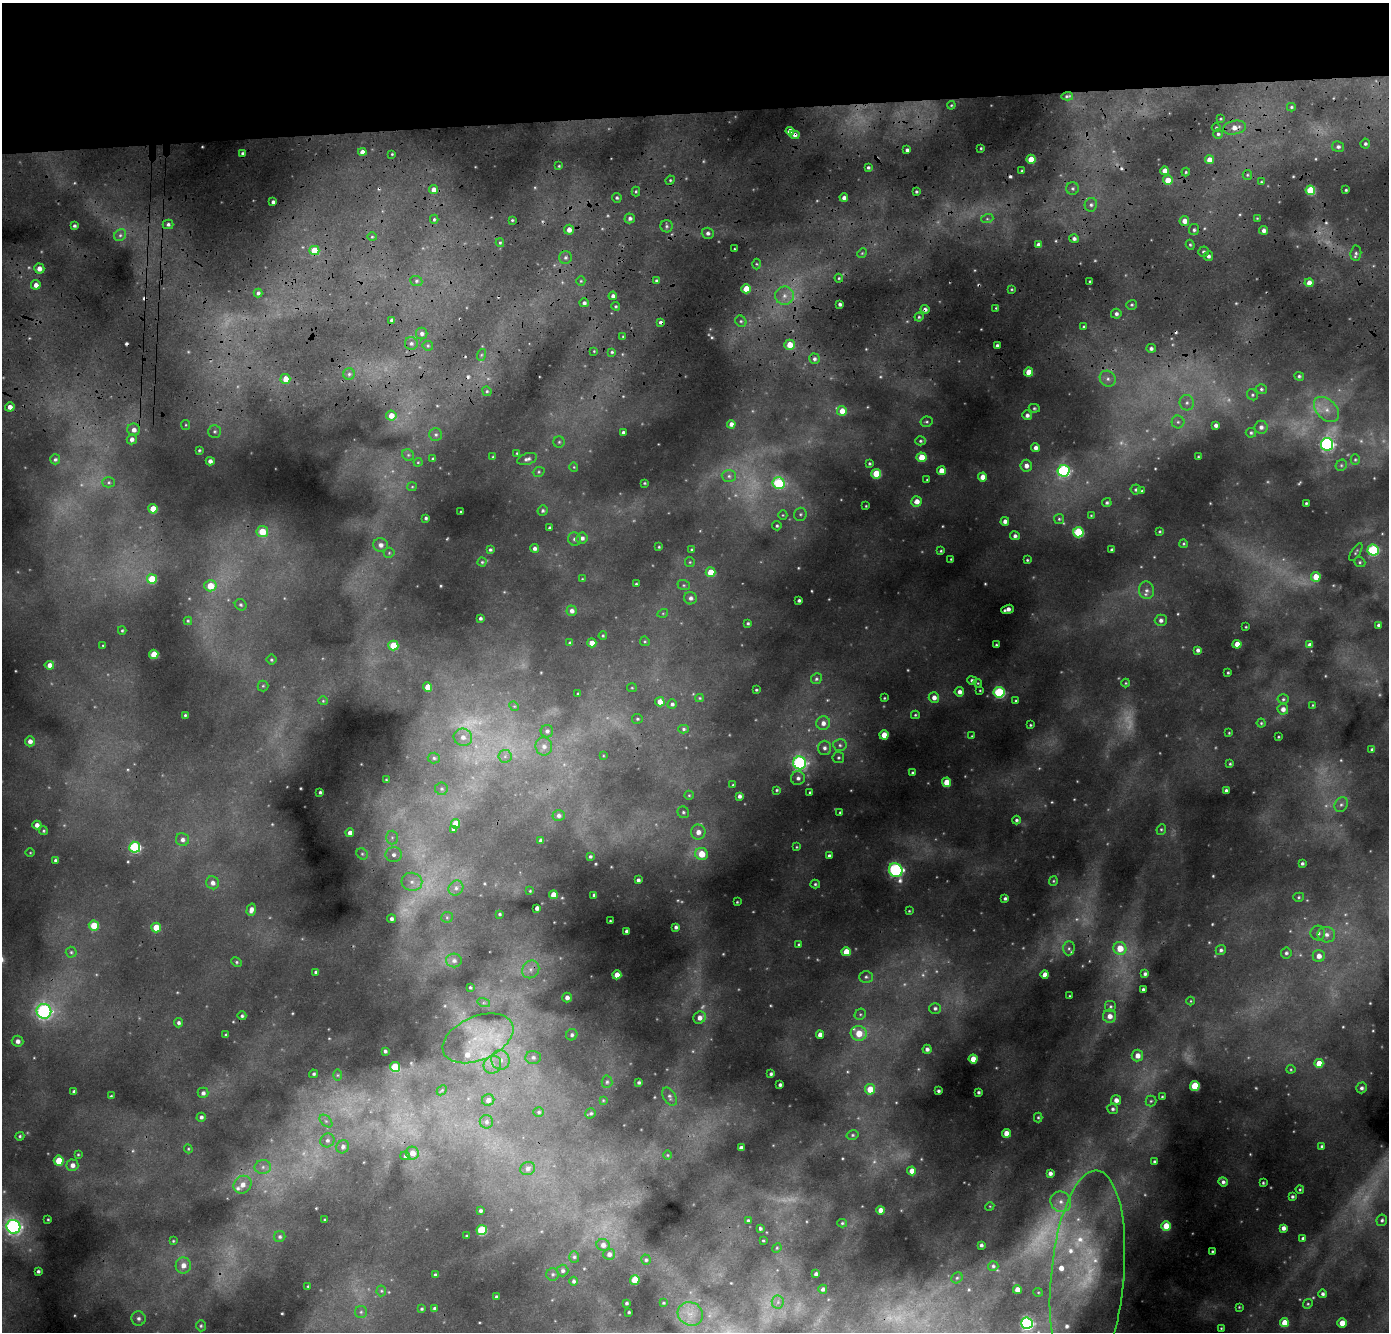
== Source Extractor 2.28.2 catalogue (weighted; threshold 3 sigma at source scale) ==
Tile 2 of 3 x 3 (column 2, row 1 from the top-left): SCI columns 1435-2821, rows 3223-4552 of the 4248 x 5114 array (HDU 1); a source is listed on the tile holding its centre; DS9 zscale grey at full resolution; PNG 1391 x 1334 px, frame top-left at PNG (2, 3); each listed source drawn as its Kron ellipse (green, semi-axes under 4 px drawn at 4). Shown black and unused: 9% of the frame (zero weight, under 3 of 4 exposures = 24% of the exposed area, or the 3 px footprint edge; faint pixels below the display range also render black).
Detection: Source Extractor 2.28.2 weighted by HDU 2 'WHT'; one run over the whole footprint, this tile lists its part. Background 0.114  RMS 0.011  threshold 0.0514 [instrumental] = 3 sigma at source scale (4.5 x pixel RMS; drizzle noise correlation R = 1.50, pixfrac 1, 0.05/0.05 arcsec/px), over >= 5 px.
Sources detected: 603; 44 too faint to see at this stretch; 11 cosmic-ray / hot-pixel residue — neither listed nor drawn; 12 inside a brighter listed object's ellipse — not listed separately; of the other 536, all 500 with FLUX_AUTO >= 0.942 (the completeness limit of this list) listed and drawn (36 fainter detections not listed), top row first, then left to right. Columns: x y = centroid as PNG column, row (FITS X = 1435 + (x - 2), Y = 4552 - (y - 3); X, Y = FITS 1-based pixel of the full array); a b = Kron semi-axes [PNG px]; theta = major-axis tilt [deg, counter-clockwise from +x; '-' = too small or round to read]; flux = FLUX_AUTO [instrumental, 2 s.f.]
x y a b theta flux
1067 96 6 3 4 1.8
951 105 4 3 - 1.3
1291 107 4 4 - 1.7
1220 119 3 3 - 1.2
1216 128 4 3 - 1.1
1235 128 11 7 11 9.6
790 131 4 4 - 9.8
1218 134 5 5 - 2.3
795 135 5 4 - 4.3
1365 144 5 5 - 2.6
1338 147 6 5 - 3.7
981 148 3 2 - 1.4
907 150 4 4 - 3.6
362 152 4 4 - 7.7
242 153 3 3 - 2.7
392 154 3 3 - 1.1
1031 159 4 4 - 19
1209 160 4 4 - 12
559 166 4 4 - 1.3
868 167 3 3 - 2.2
1022 171 3 3 - 1.5
1165 171 4 4 - 10
1186 172 4 4 - 1.4
1247 175 5 4 - 1.7
670 180 5 4 - 1.5
1168 180 5 4 - 16
1261 182 4 4 - 1.3
1073 188 6 6 - 3.3
433 190 4 4 - 8.5
1310 190 5 5 - 47
1346 190 3 3 - 1.5
636 191 5 4 - 1.6
916 192 3 3 - 1.8
617 198 5 4 - 2.1
844 198 4 4 - 4.8
273 202 4 3 - 3.2
1091 205 7 6 - 3.9
630 218 5 5 - 3.8
1257 218 4 4 - 1.1
434 219 4 4 - 1.8
987 219 6 4 18 1.9
512 220 3 2 - 1.2
1184 221 5 5 - 10
168 224 5 5 - 3.1
74 226 4 4 - 2.3
667 226 6 6 - 2.9
569 230 5 5 - 9.8
1194 230 5 5 - 2.8
1264 230 4 4 - 5.2
708 233 6 5 - 4
120 235 6 5 - 3.1
372 237 4 4 - 1.4
1074 239 5 4 - 3.7
500 243 4 4 - 1.5
1038 245 4 4 - 5
1190 245 5 4 - 1.6
734 249 3 2 - 0.96
314 250 5 4 - 27
1203 252 5 5 - 2.6
862 253 5 4 - 1.6
1356 253 7 5 83 3.1
1208 256 5 4 - 3.7
565 257 6 6 - 3.5
756 264 5 3 - 1.4
39 268 5 5 - 8
839 278 4 4 - 1.5
656 280 4 4 - 1.8
416 281 6 5 - 2.3
581 281 5 4 - 1.5
1090 281 3 2 - 1.4
1309 283 4 4 - 8.7
36 285 4 4 - 7.6
746 289 4 4 - 23
1012 289 3 2 - 1
258 293 4 4 - 2.5
613 296 4 4 - 3.9
784 296 9 9 - 10
584 303 5 4 - 3.3
840 304 3 3 - 3.1
1132 305 5 5 - 2.1
616 306 4 3 - 1.5
996 308 3 3 - 1.1
925 309 4 4 - 3.7
1116 314 5 5 - 3.6
919 317 4 4 - 1.8
392 320 4 4 - 3.3
741 321 6 5 - 2.4
661 322 4 3 - 2.9
1084 327 4 4 - 1.8
422 333 6 5 - 4
623 336 4 3 - 1.2
411 343 6 6 - 3.6
790 345 5 5 - 19
428 346 5 5 - 1.8
997 346 4 3 - 3.2
1151 348 5 4 - 3.4
594 351 3 3 - 0.97
612 352 4 4 - 1.8
481 355 6 4 71 1.7
814 359 5 5 - 3.5
1029 372 4 4 - 18
349 374 5 5 - 2.4
1299 376 5 4 - 2.3
285 379 5 5 - 13
1108 379 8 7 - 5.7
1261 389 5 5 - 2.3
487 391 5 4 - 1.7
1252 395 6 5 - 2
1187 403 8 7 - 4.5
10 407 5 4 - 7.4
1034 408 5 4 - 1.7
1326 409 15 9 -45 14
842 411 5 5 - 12
1027 415 5 5 - 4.4
391 416 5 5 - 13
927 422 6 5 - 1.9
1178 422 6 6 - 3.3
731 424 4 4 - 5.3
186 425 5 4 - 1.3
1216 425 4 4 - 4.2
1261 427 6 6 - 4.6
134 430 6 6 - 6.4
215 431 6 6 - 2.7
623 432 3 3 - 2.7
1251 433 5 5 - 2.1
436 435 6 6 - 2.7
132 439 5 5 - 5
920 441 5 4 - 2
559 442 5 5 - 1.9
1327 444 6 6 - 250
1036 448 4 4 - 5.4
199 450 3 3 - 1.5
517 453 3 3 - 1.2
408 455 6 5 - 2.3
493 457 3 2 - 1
921 457 5 5 - 22
1198 457 3 2 - 1.1
55 459 5 5 - 2.3
433 459 4 3 - 2.6
527 459 10 5 16 4.1
1355 460 5 4 - 1.6
210 461 4 4 - 4
418 462 4 4 - 1.1
869 463 4 3 - 1.7
1341 465 6 5 - 1.9
1026 466 6 5 - 6.5
574 467 4 4 - 1.2
941 471 4 4 - 14
1063 471 6 6 - 180
539 472 6 5 - 1.7
876 474 5 5 - 36
729 476 7 6 - 3.7
982 477 4 4 - 11
927 480 3 3 - 1
109 482 6 5 - 2.1
644 483 3 3 - 1.3
779 483 6 6 - 93
412 487 5 4 - 1.2
1136 490 5 5 - 2.5
1142 491 4 3 - 1.2
916 501 5 5 - 10
1107 503 5 4 - 2.4
1306 503 3 3 - 1.5
866 506 3 3 - 1
153 509 4 4 - 23
543 511 5 5 - 2.4
461 512 3 2 - 1.2
800 514 6 6 - 2.7
783 515 5 4 - 1.3
1091 515 4 4 - 1
426 518 3 3 - 2.1
1059 519 5 5 - 2
1005 521 4 4 - 5.6
777 526 4 4 - 2
550 528 4 3 - 3.1
1160 531 3 3 - 1.3
262 532 6 5 - 28
1078 532 5 5 - 70
1015 536 5 4 - 3.7
582 538 6 5 - 4.4
574 539 7 6 - 3.3
1184 544 4 4 - 1.5
381 545 7 7 - 5.8
659 547 3 3 - 1.2
535 548 4 4 - 3.8
490 550 3 3 - 1.8
692 550 4 4 - 1.6
1112 550 3 3 - 2.8
1373 550 5 5 - 110
941 551 3 3 - 1.4
1356 552 10 4 59 2
389 553 5 5 - 1.7
951 559 3 3 - 1
1027 560 3 3 - 1.4
482 562 4 4 - 1.4
690 562 5 5 - 1.5
1360 562 6 5 - 1.9
710 572 5 5 - 23
1316 577 5 5 - 19
152 579 5 5 - 37
582 579 4 3 - 1
636 584 3 3 - 1.4
684 585 6 5 - 1.7
210 586 6 5 - 26
1146 590 9 7 -78 4.9
691 598 6 6 - 4.4
799 600 4 3 - 2.7
241 605 6 5 - 2.3
1007 609 6 4 20 6.3
572 611 5 5 - 5.2
663 613 5 3 - 1.2
480 618 3 3 - 2.4
1161 620 6 5 - 4.3
188 621 4 4 - 1.3
748 623 4 3 - 1.8
1378 625 4 3 - 2.6
1246 627 3 2 - 1
122 630 4 3 - 1.6
603 636 4 3 - 1.3
645 641 5 4 - 1.6
570 643 4 3 - 2.6
592 643 4 4 - 11
1237 644 4 4 - 12
103 645 4 3 - 1.1
393 645 5 5 - 37
996 645 3 2 - 1.2
1310 645 4 4 - 6.4
1198 650 4 4 - 3.9
154 654 4 4 - 34
271 660 5 5 - 1.7
49 665 5 4 - 6.8
1228 673 3 2 - 1.4
816 679 6 5 - 2.3
972 680 5 4 - 2.8
978 683 4 4 - 1.2
1126 683 4 4 - 1.2
263 686 5 5 - 1.7
427 687 4 4 - 15
632 688 5 4 - 1.2
756 690 3 3 - 1.5
980 690 3 2 - 0.97
959 692 5 4 - 5.6
999 692 5 5 - 110
578 694 3 3 - 1.8
700 698 4 4 - 1.3
884 698 3 3 - 1.1
934 698 5 5 - 7.1
1283 699 5 5 - 2.1
323 701 4 4 - 1.2
1016 701 4 3 - 1.6
660 702 5 4 - 12
672 704 5 4 - 2.7
1313 705 3 3 - 1.1
514 706 5 4 - 1.3
1283 709 5 5 - 6.7
185 715 3 3 - 1.5
915 715 4 3 - 1.4
637 719 5 5 - 1.9
823 723 7 7 - 7.2
1261 723 4 4 - 1.6
1030 725 3 3 - 1.4
684 729 5 4 - 1.8
547 731 6 6 - 3.6
1229 733 3 3 - 1.1
884 735 4 4 - 17
972 736 4 3 - 1
463 737 9 8 - 9
1278 737 3 2 - 1.1
30 741 5 5 - 5.7
840 745 7 6 - 3.3
544 746 9 8 - 6.9
824 748 7 6 - 5
1372 750 4 3 - 2.6
505 756 7 6 - 3.8
603 756 3 3 - 0.94
434 758 6 5 - 2.6
838 758 6 5 - 2.3
800 763 6 6 - 240
1230 764 3 3 - 1.5
912 773 3 3 - 1.8
798 778 7 7 - 4.7
386 780 3 2 - 0.96
947 782 4 4 - 20
733 785 3 3 - 1.2
441 789 6 6 - 2.7
777 790 3 3 - 1.5
1226 790 3 3 - 2.6
320 792 3 3 - 1.7
810 792 3 3 - 1.6
689 795 5 4 - 1.5
740 796 4 4 - 3.8
1341 805 8 6 56 3.9
683 812 6 5 - 2.5
840 812 4 3 - 1.5
559 815 6 5 - 4
1016 820 4 4 - 2.3
456 824 5 4 - 27
37 825 4 4 - 5.8
453 829 4 3 - 2.2
1161 829 5 4 - 1.7
43 831 4 4 - 1.5
698 832 7 7 - 9.7
350 833 4 4 - 5.6
392 837 7 6 - 3.9
182 839 6 6 - 4.8
541 840 4 3 - 4
135 847 5 5 - 120
797 847 4 3 - 1.1
30 853 5 3 - 0.97
362 854 6 5 - 2.1
701 854 6 6 - 27
394 855 8 7 - 5.9
590 856 3 3 - 1.9
829 856 4 3 - 2.8
55 860 3 3 - 2.5
1302 863 4 3 - 2.3
896 870 7 6 - 220
638 880 4 4 - 3.2
1053 881 5 4 - 1.3
412 882 10 9 - 9.1
213 883 6 6 - 6
815 884 5 4 - 1.8
456 888 8 7 - 4.8
530 891 3 2 - 0.98
553 895 4 4 - 14
594 895 3 3 - 2.1
1299 897 5 4 - 1.7
1005 898 4 3 - 2.5
737 902 3 3 - 1.1
537 908 4 4 - 5.1
251 910 6 4 74 6
909 911 3 3 - 1
500 914 3 3 - 1.4
447 917 6 5 - 1.7
391 919 4 4 - 3.3
610 921 2 2 - 0.95
94 925 5 5 - 27
156 927 5 5 - 21
676 927 4 4 - 2.9
626 931 3 3 - 2.9
1318 933 7 7 - 4.9
1326 935 9 7 -4 6.9
799 944 4 4 - 1.4
1069 948 7 5 88 3
1120 948 6 6 - 23
1221 950 5 5 - 2.9
71 952 5 5 - 2
846 952 4 4 - 17
1286 953 5 5 - 2.6
1319 956 6 6 - 8.4
454 960 8 7 - 4.8
236 962 5 4 - 1.7
531 969 9 8 - 7.1
316 972 3 3 - 2.2
1145 974 4 4 - 3.1
617 975 4 4 - 13
1045 975 4 4 - 9.9
866 977 7 6 - 2.7
470 987 3 3 - 1.4
1143 989 3 3 - 2.4
1069 996 3 2 - 1.1
567 997 5 4 - 5
1191 1001 4 3 - 0.99
484 1003 6 4 -17 2.1
1110 1006 6 6 - 2.7
935 1008 6 5 - 3
44 1011 7 7 - 260
860 1014 6 5 - 2
242 1016 4 4 - 2.3
1110 1016 6 6 - 8.4
700 1018 6 6 - 9
178 1023 4 4 - 2.8
859 1033 8 7 - 22
226 1035 3 3 - 1.7
572 1035 6 5 - 2.8
820 1035 4 4 - 7.8
478 1038 37 22 23 63
18 1041 6 5 - 6
927 1049 4 4 - 4.1
385 1051 3 3 - 2
1137 1056 6 6 - 8.4
533 1057 7 6 - 3.8
973 1059 4 4 - 15
500 1060 10 9 - 10
1319 1063 4 4 - 17
492 1065 9 8 - 7.5
395 1067 5 5 - 39
1291 1069 4 4 - 1.2
314 1074 4 4 - 2
771 1074 3 3 - 2.3
337 1075 6 4 -90 1.3
607 1082 6 5 - 2.3
639 1082 3 3 - 2.4
780 1085 4 3 - 3
1195 1086 5 4 - 46
1362 1088 5 5 - 3.4
870 1089 5 5 - 22
442 1090 6 4 45 1.6
938 1091 3 3 - 2.3
74 1092 4 3 - 3.3
978 1092 3 3 - 2.1
203 1093 5 5 - 3.8
111 1096 3 3 - 1.1
670 1097 10 6 -58 3.5
1162 1097 3 2 - 1.2
488 1100 6 6 - 5.7
603 1100 4 4 - 0.98
1116 1100 5 5 - 7
1151 1101 5 5 - 2
1113 1109 5 5 - 2.9
539 1112 5 4 - 1.7
591 1113 5 5 - 2
201 1117 4 4 - 2.8
1038 1117 5 4 - 1.7
326 1121 7 4 -44 2.9
486 1122 6 6 - 3.9
1006 1133 4 4 - 13
853 1135 6 4 14 1.8
20 1136 4 4 - 1.8
327 1140 7 6 - 3.9
1322 1146 4 4 - 2.3
343 1147 7 6 - 3.8
741 1148 4 4 - 5.7
188 1149 4 4 - 1.2
412 1153 6 6 - 11
78 1154 4 4 - 1.2
667 1155 5 3 - 1.1
405 1156 5 4 - 2.1
59 1161 5 5 - 25
1154 1161 3 3 - 1.9
72 1165 6 6 - 6.4
263 1167 8 7 - 5.5
528 1168 7 6 - 4.4
912 1171 4 4 - 11
1050 1173 4 4 - 4.7
1223 1182 4 4 - 3.4
1263 1183 3 3 - 1.4
243 1185 9 8 - 10
1300 1189 4 3 - 1.2
1292 1197 3 3 - 2
1061 1202 11 10 - 12
990 1206 4 3 - 0.97
880 1210 4 4 - 8.5
480 1211 3 3 - 2.2
48 1219 3 2 - 1.1
325 1220 3 2 - 1.2
1382 1220 6 5 - 2.9
748 1221 4 4 - 2.4
842 1223 5 4 - 1.6
1166 1226 5 4 - 23
13 1227 7 6 - 320
760 1228 4 3 - 2
1283 1228 4 4 - 5.5
482 1230 5 5 - 64
466 1236 3 2 - 1.1
280 1237 6 5 - 2.6
1303 1238 3 3 - 2.3
763 1240 3 2 - 1.1
173 1241 4 3 - 1.2
603 1245 7 6 - 6.2
981 1245 4 3 - 2.3
777 1248 5 4 - 1.3
1212 1251 3 3 - 1.5
609 1254 6 5 - 4.9
574 1257 6 5 - 2.2
646 1260 5 4 - 2.1
183 1265 8 7 - 8.9
993 1266 5 4 - 2.3
563 1270 6 6 - 3
38 1271 3 3 - 2.3
553 1274 6 6 - 2.3
816 1274 4 4 - 4
435 1275 3 3 - 1.9
1087 1277 106 36 85 240
957 1278 6 5 - 1.9
635 1280 5 4 - 31
574 1281 4 4 - 2.4
308 1286 3 2 - 0.98
823 1289 4 4 - 3.7
1017 1290 4 4 - 9.2
381 1291 5 5 - 1.9
1038 1292 5 4 - 1.3
1323 1294 4 4 - 3.2
496 1297 3 3 - 1.6
778 1302 6 6 - 3.4
626 1303 3 3 - 1.6
663 1303 3 2 - 1.1
1308 1304 5 4 - 1.6
1239 1307 3 3 - 1.1
434 1308 4 4 - 2
422 1309 4 4 - 1.9
361 1312 6 6 - 2.7
629 1312 3 3 - 1.5
690 1314 13 11 -26 14
138 1318 7 7 - 4.8
1027 1323 6 6 - 210
1284 1323 4 4 - 18
1342 1323 4 4 - 15
201 1326 5 4 - 1.7
1221 1328 3 2 - 0.98
Overlapping masked pixels (flux is a lower limit): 5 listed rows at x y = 1235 128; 795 135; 1165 171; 925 309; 661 322
Isophote crosses this tile's border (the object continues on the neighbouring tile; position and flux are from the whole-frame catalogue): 1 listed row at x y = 1027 1323